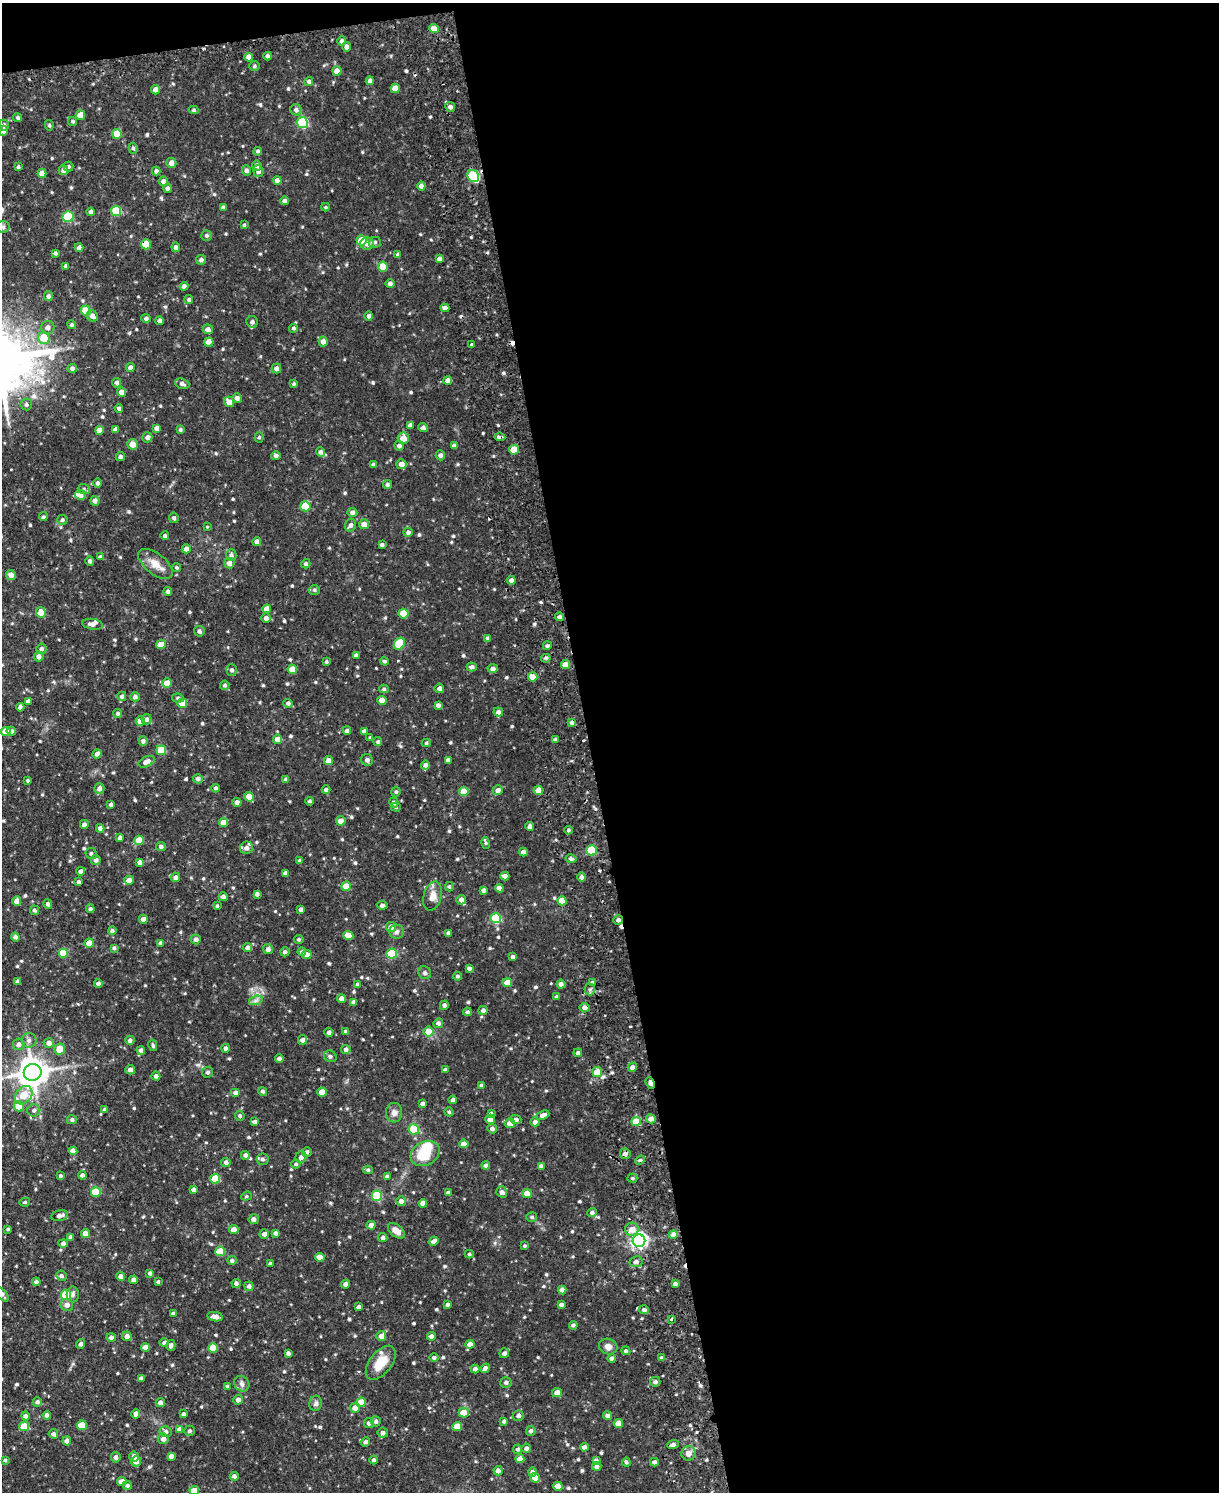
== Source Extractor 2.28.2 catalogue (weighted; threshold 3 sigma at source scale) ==
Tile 4 of 4 x 3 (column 4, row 1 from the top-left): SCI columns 3717-4933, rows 3256-4745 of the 4998 x 4903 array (HDU 1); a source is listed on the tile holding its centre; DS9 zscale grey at full resolution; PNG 1221 x 1494 px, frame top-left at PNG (2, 3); each listed source drawn as its Kron ellipse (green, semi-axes under 4 px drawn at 4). Shown black and unused: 53% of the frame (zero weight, under 2 of 3 exposures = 4% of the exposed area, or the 3 px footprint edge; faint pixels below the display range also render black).
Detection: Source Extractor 2.28.2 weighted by HDU 2 'WHT'; one run over the whole footprint, this tile lists its part. Background 0.0874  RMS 0.0085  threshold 0.0383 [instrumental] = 3 sigma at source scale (4.5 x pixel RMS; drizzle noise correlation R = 1.50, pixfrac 1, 0.05/0.05 arcsec/px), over >= 5 px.
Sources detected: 642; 1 inside a brighter object's white glare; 6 cosmic-ray / hot-pixel residue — neither listed nor drawn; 9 inside a brighter listed object's ellipse — not listed separately; of the other 626, all 500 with FLUX_AUTO >= 1.15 (the completeness limit of this list) listed and drawn (126 fainter detections not listed), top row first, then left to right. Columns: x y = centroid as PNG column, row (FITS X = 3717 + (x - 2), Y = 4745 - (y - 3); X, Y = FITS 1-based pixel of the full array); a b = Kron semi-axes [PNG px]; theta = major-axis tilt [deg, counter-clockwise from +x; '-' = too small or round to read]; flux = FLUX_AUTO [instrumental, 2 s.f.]
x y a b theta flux
434 28 5 4 - 7.8
342 41 4 4 - 2.5
346 47 5 4 - 2.7
268 56 4 3 - 2.3
249 57 4 4 - 5.4
254 66 5 4 - 1.5
337 71 4 4 - 5.8
309 81 4 4 - 1.7
370 81 4 4 - 3.3
395 88 5 4 - 7.2
155 90 4 4 - 4.7
450 107 5 5 - 2.8
194 110 5 4 - 1.3
296 110 6 5 - 2.8
80 115 5 4 - 8.9
18 118 4 4 - 1.5
73 121 4 4 - 1.2
302 123 5 5 - 64
4 125 5 5 - 2.6
49 125 5 4 - 1.3
3 131 5 4 - 3.1
117 134 5 5 - 15
133 148 5 4 - 1.7
258 151 4 4 - 1.5
171 163 5 5 - 4.7
68 166 5 5 - 1.4
257 166 5 4 - 2.4
18 167 4 3 - 1.4
63 170 5 5 - 2.8
246 170 5 4 - 2.6
156 171 4 4 - 2.4
258 171 6 5 - 3.1
42 173 4 4 - 7.3
473 176 6 5 - 55
163 181 5 4 - 3.1
277 181 4 4 - 4.4
421 186 4 4 - 3.6
167 188 5 4 - 2.3
285 201 4 4 - 2.4
223 207 4 3 - 1.7
325 207 4 3 - 1.2
116 211 5 5 - 31
91 212 4 4 - 2.6
68 217 5 5 - 49
244 225 3 3 - 1.2
3 227 6 6 - 1.8
206 235 5 5 - 1.7
362 240 5 5 - 15
375 242 6 5 - 1.9
146 244 5 5 - 18
367 244 7 6 - 3.2
79 247 4 4 - 2.8
176 247 5 4 - 2.7
55 253 4 3 - 1.6
398 255 4 3 - 2.3
439 259 4 4 - 3
201 260 5 5 - 2.6
66 266 4 3 - 2.1
383 267 5 5 - 15
390 283 4 4 - 2.7
184 286 4 4 - 2.6
48 296 5 4 - 2.3
189 300 4 4 - 1.8
445 308 4 4 - 2.9
86 311 5 5 - 21
92 316 6 5 - 3.6
369 316 4 4 - 2.2
146 318 5 4 - 2.4
159 321 4 4 - 2.4
252 322 6 5 - 2.7
72 325 4 4 - 1.4
48 327 6 6 - 3.6
293 328 4 4 - 1.5
208 329 5 5 - 3.3
44 338 6 5 - 19
209 342 4 4 - 9.6
323 342 5 4 - 4
472 344 3 3 - 3.4
72 368 4 4 - 2.6
130 368 4 4 - 3.3
276 369 5 4 - 3.5
448 380 4 4 - 3.7
117 383 5 4 - 2.2
182 384 7 5 -19 2.5
294 384 4 4 - 1.5
121 392 4 4 - 4.9
237 398 5 5 - 2.9
229 402 5 4 - 5.6
26 404 6 5 - 1.9
119 408 4 4 - 1.9
410 425 4 4 - 2.6
157 428 4 4 - 3.5
423 428 5 4 - 3
115 429 4 4 - 2.5
99 430 4 4 - 5.9
180 430 4 3 - 1.4
147 437 5 5 - 3
259 437 5 4 - 1.2
500 437 5 3 - 3.1
403 438 5 5 - 8.9
132 444 5 5 - 7
399 446 5 4 - 2.3
454 446 4 4 - 3.5
514 450 5 5 - 16
321 452 4 4 - 2.5
440 455 5 4 - 2.5
276 456 5 4 - 2.4
120 457 4 4 - 2.2
373 464 4 4 - 1.5
401 464 5 5 - 4.5
98 483 5 4 - 2.3
387 484 4 4 - 1.9
84 489 6 5 - 1.7
80 495 5 5 - 5.2
95 501 5 4 - 3.2
305 506 5 5 - 22
352 512 5 4 - 2.5
43 517 4 4 - 1.4
174 518 5 4 - 1.8
62 520 5 5 - 1.8
364 524 5 5 - 5.4
351 525 6 5 - 2.9
207 526 3 3 - 2.3
408 532 5 4 - 2.3
165 536 4 4 - 1.8
257 542 4 4 - 2.7
382 545 4 4 - 2.4
186 549 4 4 - 3.4
231 555 6 5 - 2.4
100 557 4 4 - 2.2
90 561 4 4 - 2.6
229 563 5 5 - 4
155 564 20 10 -38 9.5
306 564 5 4 - 1.9
177 568 4 4 - 1.3
11 575 5 4 - 4.2
511 580 4 4 - 3.6
314 590 5 5 - 1.6
168 591 4 4 - 2
267 609 4 4 - 6.3
41 613 5 5 - 8.9
403 613 5 5 - 20
559 617 4 4 - 2.4
266 618 5 4 - 3.2
93 624 10 5 -9 3.8
199 631 5 5 - 2.6
488 638 4 3 - 1.8
161 644 5 4 - 6.6
399 644 6 5 - 29
547 646 4 4 - 1.6
41 649 5 5 - 2.2
356 655 4 4 - 2.3
39 657 5 4 - 3.1
546 658 5 4 - 2
385 661 4 3 - 1.4
326 662 4 4 - 1.3
565 665 4 4 - 7.1
472 667 5 4 - 2.6
292 669 5 4 - 8.9
493 669 5 4 - 3
232 670 5 5 - 2
533 677 5 4 - 6.7
167 683 5 4 - 11
225 685 5 4 - 1.5
439 688 5 5 - 2.8
384 689 5 4 - 1.3
122 696 5 4 - 2
135 697 5 4 - 2.5
178 698 6 4 -9 1.8
382 700 4 4 - 8.2
28 701 4 4 - 2.5
182 703 5 5 - 17
288 703 5 4 - 2.3
438 705 4 4 - 2.4
20 707 4 4 - 2.5
498 712 5 4 - 2.5
118 713 4 4 - 1.7
146 719 5 5 - 2.6
140 721 4 4 - 6
572 723 4 4 - 2.5
11 731 4 4 - 2.8
347 731 4 4 - 2.2
364 731 4 4 - 2
6 732 5 4 - 9.7
370 738 3 3 - 1.2
277 739 5 4 - 5.5
555 740 3 3 - 1.6
143 741 5 4 - 2.3
378 742 4 4 - 1.4
426 743 4 4 - 1.2
161 750 5 5 - 26
97 754 5 4 - 2.8
367 760 6 5 - 2.2
448 760 4 4 - 2.6
329 761 4 4 - 8.1
147 762 8 5 25 4.7
425 765 5 4 - 2.9
198 779 5 4 - 3
28 780 4 3 - 1.4
286 780 4 4 - 2.5
216 788 4 4 - 2.1
99 789 5 5 - 3.3
326 790 4 4 - 2.3
498 790 5 5 - 3
538 790 4 4 - 7.3
464 791 5 4 - 12
396 792 4 4 - 1.5
249 797 5 4 - 7.9
310 801 4 3 - 1.5
237 802 4 4 - 3.4
394 802 5 4 - 2
111 805 4 4 - 1.9
396 807 5 4 - 1.2
341 821 5 4 - 6.3
224 823 4 4 - 9.7
84 824 4 4 - 2.3
530 826 4 4 - 2.8
100 828 4 4 - 3.5
568 830 4 3 - 1.3
120 838 4 4 - 2.7
139 840 4 4 - 13
486 843 6 4 -78 1.2
161 847 5 4 - 2.2
246 848 6 6 - 3.8
592 850 5 5 - 36
523 852 4 4 - 4
91 854 6 5 - 2
571 859 6 4 -11 1.7
96 860 5 5 - 3.1
300 861 4 3 - 2.1
140 862 4 4 - 2.9
81 871 4 4 - 3.2
285 873 4 4 - 2.4
505 876 4 4 - 3.2
176 877 5 4 - 2.7
581 877 5 4 - 2.5
129 880 5 4 - 5.3
79 882 4 4 - 1.7
346 886 5 4 - 15
449 887 5 4 - 1.2
499 888 4 4 - 5.2
483 890 4 4 - 2.5
257 894 4 4 - 2.4
433 896 15 9 74 7.4
223 897 4 4 - 3.1
461 900 5 4 - 3.1
17 901 5 4 - 6.2
562 901 4 4 - 8.9
48 904 5 4 - 2.6
382 905 5 4 - 2.6
217 906 4 3 - 1.3
90 909 4 4 - 1.9
301 909 3 3 - 2.1
34 910 5 4 - 1.6
496 918 5 5 - 40
143 919 4 4 - 3.1
618 920 5 4 - 2.3
391 927 5 5 - 4.7
112 931 4 4 - 2
396 932 7 7 - 2.6
448 933 4 3 - 2.2
348 936 5 4 - 11
15 937 4 4 - 2.8
196 939 5 5 - 2.9
299 939 5 4 - 1.3
89 943 4 4 - 8.5
161 943 4 3 - 2.6
114 948 4 4 - 1.7
247 948 4 4 - 3
268 949 5 5 - 3.1
285 952 4 4 - 2.3
302 952 4 4 - 2.1
63 953 5 5 - 23
392 954 5 5 - 42
307 955 4 4 - 5.4
513 957 4 3 - 2.3
469 968 4 4 - 2.3
425 973 7 6 - 1.8
457 976 4 4 - 1.5
18 982 4 4 - 2.3
98 983 4 4 - 2.5
507 983 5 4 - 10
593 983 4 4 - 2.1
561 984 4 4 - 3
358 985 4 4 - 2.2
590 989 6 5 - 1.9
557 997 3 3 - 1.8
342 999 4 4 - 5
256 1000 7 4 19 2.1
354 1002 4 4 - 3.4
444 1005 5 4 - 2.4
585 1007 5 5 - 3
483 1010 5 4 - 2.3
467 1012 4 4 - 1.8
438 1023 5 4 - 2.5
346 1031 4 4 - 1.6
428 1031 5 5 - 9.5
329 1032 4 4 - 2.4
29 1040 7 7 - 3.1
130 1040 4 4 - 2.7
303 1040 5 4 - 3
49 1043 5 5 - 3.9
19 1044 6 6 - 3.2
153 1045 6 3 -77 1.5
225 1048 4 4 - 2.3
60 1049 5 5 - 10
346 1049 5 4 - 2.7
141 1050 4 4 - 2.5
578 1053 4 4 - 1.8
330 1056 6 5 - 1.9
279 1059 4 4 - 2.5
632 1067 4 4 - 3.2
130 1070 5 4 - 2.9
445 1070 4 3 - 2.4
33 1072 9 8 - 1300
207 1072 5 5 - 2.1
597 1072 5 5 - 13
156 1076 4 4 - 2.8
650 1083 6 3 -68 7.6
481 1086 4 4 - 2
263 1091 4 4 - 1.9
322 1092 4 4 - 10
235 1093 5 4 - 2.6
24 1095 10 7 50 12
453 1100 4 4 - 2.1
422 1104 4 4 - 2.2
19 1106 5 5 - 13
105 1109 4 4 - 2.2
34 1110 6 6 - 2.3
449 1112 4 4 - 1.2
394 1113 9 8 - 4.1
491 1113 4 4 - 1.2
543 1115 7 4 25 3.7
240 1116 5 4 - 1.5
490 1119 5 4 - 5.2
651 1119 5 4 - 3.9
72 1120 5 4 - 1.9
516 1120 5 4 - 2.8
255 1122 4 3 - 2.6
535 1122 4 4 - 3.1
636 1122 5 4 - 14
510 1123 5 5 - 7.2
414 1129 5 5 - 34
492 1129 5 4 - 2.6
464 1144 4 4 - 5.4
73 1151 4 4 - 5.6
307 1152 5 4 - 2.2
425 1154 15 11 28 24
625 1154 5 5 - 3
245 1155 4 4 - 2.7
301 1157 6 5 - 3
263 1159 6 5 - 2
640 1160 5 4 - 1.2
226 1162 4 4 - 2.4
296 1164 4 4 - 1.4
486 1165 4 4 - 2.5
541 1166 4 4 - 2.7
368 1170 5 4 - 1.4
82 1175 4 4 - 2.5
60 1176 3 3 - 1.6
387 1176 4 4 - 2.6
632 1178 5 4 - 1.2
215 1179 5 5 - 24
193 1189 4 3 - 2.7
96 1192 5 5 - 27
502 1192 6 5 - 3
448 1193 4 3 - 2.5
527 1193 5 4 - 9.4
246 1196 5 4 - 1.2
377 1196 5 5 - 42
401 1201 5 5 - 2.9
25 1202 5 4 - 1.3
423 1203 4 4 - 4
592 1212 5 4 - 1.9
60 1216 8 5 12 3.6
532 1217 5 4 - 1.5
254 1219 5 5 - 3.6
371 1225 4 4 - 4.5
8 1229 4 4 - 1.3
632 1229 7 6 - 7.1
234 1230 4 4 - 6.4
396 1231 10 6 -41 5.8
85 1233 4 4 - 6.6
276 1233 4 3 - 2.4
264 1234 5 4 - 2.6
673 1235 4 4 - 4.8
71 1237 4 4 - 2.9
383 1238 4 4 - 2.5
434 1241 5 4 - 2.8
639 1241 6 6 - 230
63 1243 5 4 - 2.7
525 1246 3 3 - 1.2
220 1251 5 5 - 24
469 1254 4 4 - 1.2
320 1257 5 4 - 5.4
232 1260 5 4 - 1.8
636 1262 7 5 10 2.5
270 1264 3 3 - 1.5
150 1273 4 4 - 2
61 1276 5 5 - 2
121 1276 4 4 - 4.3
134 1280 4 4 - 3
36 1282 4 4 - 2.3
158 1282 4 3 - 1.2
236 1283 4 4 - 2.4
345 1284 4 4 - 2.7
675 1284 4 3 - 2.2
249 1286 5 4 - 2.4
562 1290 4 4 - 4.6
2 1295 8 4 -51 2.4
66 1295 5 5 - 31
73 1295 8 6 -89 2.4
448 1304 4 4 - 2.1
67 1305 6 6 - 3.7
561 1305 4 3 - 2.6
359 1307 4 3 - 2.6
644 1310 5 4 - 2.6
173 1313 4 3 - 1.9
215 1317 8 4 -10 4.9
671 1319 3 3 - 1.3
573 1325 4 4 - 2
127 1336 4 4 - 3.7
381 1336 5 4 - 6.1
431 1336 4 4 - 2.8
111 1337 4 4 - 2.4
164 1343 5 4 - 2.5
81 1344 5 4 - 2.4
470 1344 4 4 - 5.6
171 1345 5 4 - 2.3
145 1347 4 4 - 5.4
608 1347 9 7 -18 4.3
213 1348 5 4 - 19
626 1351 4 4 - 2
288 1353 4 3 - 2.2
504 1353 5 4 - 2.4
434 1357 4 4 - 1.9
612 1358 4 4 - 2.8
662 1358 4 4 - 2.8
381 1363 20 11 52 16
485 1368 5 4 - 2.6
475 1369 4 4 - 2.5
141 1378 4 3 - 2.4
506 1382 5 5 - 2.4
655 1382 5 5 - 2.7
242 1384 8 7 - 2.5
228 1386 4 4 - 1.9
557 1393 5 4 - 5.1
238 1400 5 4 - 3.2
37 1402 4 4 - 2.1
160 1402 4 4 - 3.2
361 1402 5 4 - 16
316 1403 8 6 78 2.8
355 1408 5 5 - 6.1
464 1413 5 5 - 14
136 1414 5 4 - 4
183 1414 4 3 - 2
47 1415 4 4 - 2.4
25 1416 4 4 - 2.5
518 1416 5 5 - 2.6
608 1416 4 4 - 2.6
376 1421 5 5 - 2.7
504 1421 4 3 - 1.7
369 1423 5 5 - 2.8
618 1423 4 4 - 8.9
82 1425 5 4 - 16
24 1426 5 4 - 14
457 1426 5 4 - 12
179 1429 4 4 - 3.9
189 1431 5 5 - 1.8
531 1431 5 4 - 2.1
166 1432 6 5 - 2.6
383 1433 5 5 - 2.7
53 1434 5 4 - 2
163 1439 5 5 - 3.9
67 1441 4 4 - 3.2
366 1442 5 4 - 2.4
673 1445 6 4 20 2.8
584 1447 4 4 - 3.9
526 1448 5 4 - 2.3
518 1449 4 4 - 1.9
688 1453 7 7 - 5.1
134 1456 5 5 - 3.3
171 1456 4 4 - 3.3
116 1457 5 4 - 2.8
520 1459 4 4 - 6.2
5 1460 3 3 - 1.3
374 1460 4 4 - 2
596 1460 4 4 - 2
136 1461 5 5 - 6.6
626 1462 4 3 - 1.5
654 1462 4 4 - 2.6
597 1466 4 4 - 3.2
498 1471 4 4 - 3.8
532 1472 4 4 - 2.3
234 1476 4 4 - 2.4
535 1478 5 4 - 7.7
122 1482 4 4 - 5
127 1485 4 4 - 1.7
558 1486 4 4 - 9
194 1491 5 4 - 10
Overlapping masked pixels (flux is a lower limit): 7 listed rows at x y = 473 176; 146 244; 500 437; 618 920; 650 1083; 625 1154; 639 1241
Isophote crosses this tile's border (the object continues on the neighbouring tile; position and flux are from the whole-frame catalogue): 3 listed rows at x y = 3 131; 2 1295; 194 1491